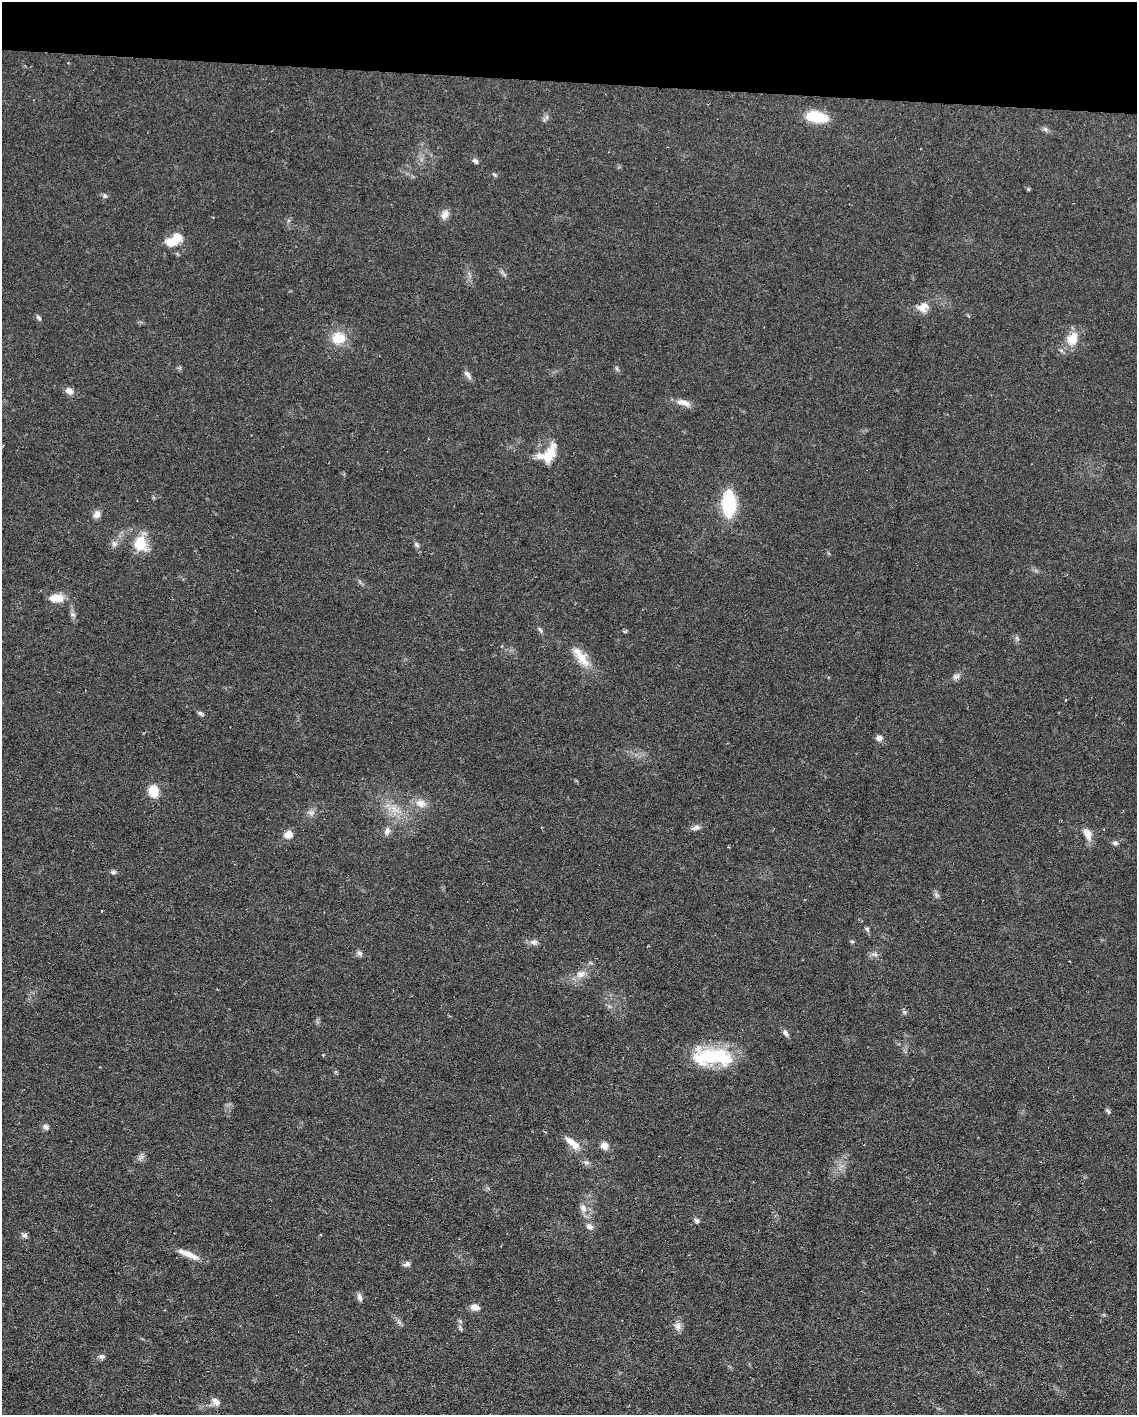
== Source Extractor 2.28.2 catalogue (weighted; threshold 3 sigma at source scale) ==
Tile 2 of 4 x 3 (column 2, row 1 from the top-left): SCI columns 1135-2269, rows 3044-4456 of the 4538 x 4560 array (HDU 1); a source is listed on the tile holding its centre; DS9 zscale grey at full resolution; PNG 1139 x 1417 px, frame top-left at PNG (2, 2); no overlay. Shown black and unused: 6% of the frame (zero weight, under 3 of 6 exposures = <1% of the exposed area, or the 3 px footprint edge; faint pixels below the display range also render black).
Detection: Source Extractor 2.28.2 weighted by HDU 2 'WHT'; one run over the whole footprint, this tile lists its part. Background 0.106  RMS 0.0054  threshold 0.022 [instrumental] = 3 sigma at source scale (4.09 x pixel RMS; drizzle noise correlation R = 1.36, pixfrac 0.8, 0.05/0.05 arcsec/px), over >= 5 px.
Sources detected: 72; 1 inside a brighter object's white glare — not listed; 1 inside a brighter listed object's ellipse — not listed separately; the other 70 listed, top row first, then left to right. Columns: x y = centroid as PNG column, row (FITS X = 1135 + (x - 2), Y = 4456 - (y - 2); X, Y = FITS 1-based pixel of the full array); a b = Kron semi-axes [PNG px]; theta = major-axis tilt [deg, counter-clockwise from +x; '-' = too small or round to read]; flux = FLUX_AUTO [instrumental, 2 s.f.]
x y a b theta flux
68 63 3 3 - 0.41
816 117 22 10 -10 18
1045 129 8 6 -4 1.3
475 161 10 6 -44 1.4
495 175 7 4 -31 0.72
105 196 7 5 -74 0.97
445 215 13 9 62 3.1
171 242 18 10 8 7.7
923 307 12 9 32 5.7
38 318 7 5 -45 1.1
339 338 15 14 - 11
1073 339 16 12 65 9.8
616 368 6 4 -70 0.81
467 375 15 6 -50 2
69 391 9 7 -36 3.2
683 403 21 8 -15 4.1
548 454 25 15 42 14
729 504 22 10 89 38
97 514 9 8 - 3
114 544 9 8 - 2
140 544 22 16 86 12
416 545 9 5 -45 1.2
57 598 21 11 3 6.3
72 614 8 5 -27 1.2
540 630 10 4 -54 1.1
1017 638 7 4 -56 0.99
581 657 33 12 -54 9.8
956 677 11 7 32 2
200 713 8 5 -23 1.2
879 738 8 7 - 2.2
154 791 12 10 -84 8.9
421 803 15 10 -18 5.2
395 809 20 9 -34 7.6
311 813 9 6 -29 1.8
696 828 12 6 18 2.1
387 831 11 7 71 2.6
288 834 11 10 - 4.1
1088 834 17 10 -63 4.5
1115 843 8 6 -3 1.2
113 872 6 6 - 1.1
936 895 7 4 -89 1.1
101 911 4 2 - 0.3
867 929 8 5 -60 0.97
852 941 6 4 -2 0.63
534 942 10 7 22 2.2
359 953 8 6 -29 1.4
875 954 10 5 -7 1.6
580 974 14 11 20 4.3
904 1012 6 5 - 0.95
785 1033 10 6 -62 1.7
713 1057 49 23 2 32
1108 1111 8 4 -52 0.91
46 1127 8 7 - 1.8
572 1143 24 8 -41 6
604 1146 9 9 - 3
141 1156 13 5 73 1.6
586 1163 8 5 16 1.3
583 1208 12 7 -52 3
697 1220 7 6 - 1.1
589 1226 9 7 -28 2.2
25 1236 8 6 -22 1.4
188 1254 28 7 -24 6.2
406 1264 9 5 18 1.9
359 1297 10 6 -74 1.9
475 1307 10 7 -12 3.5
399 1322 8 4 -52 1.3
678 1326 12 9 -80 2.8
460 1328 12 3 -70 1
102 1356 9 6 4 1.5
216 1402 12 8 -39 3.1